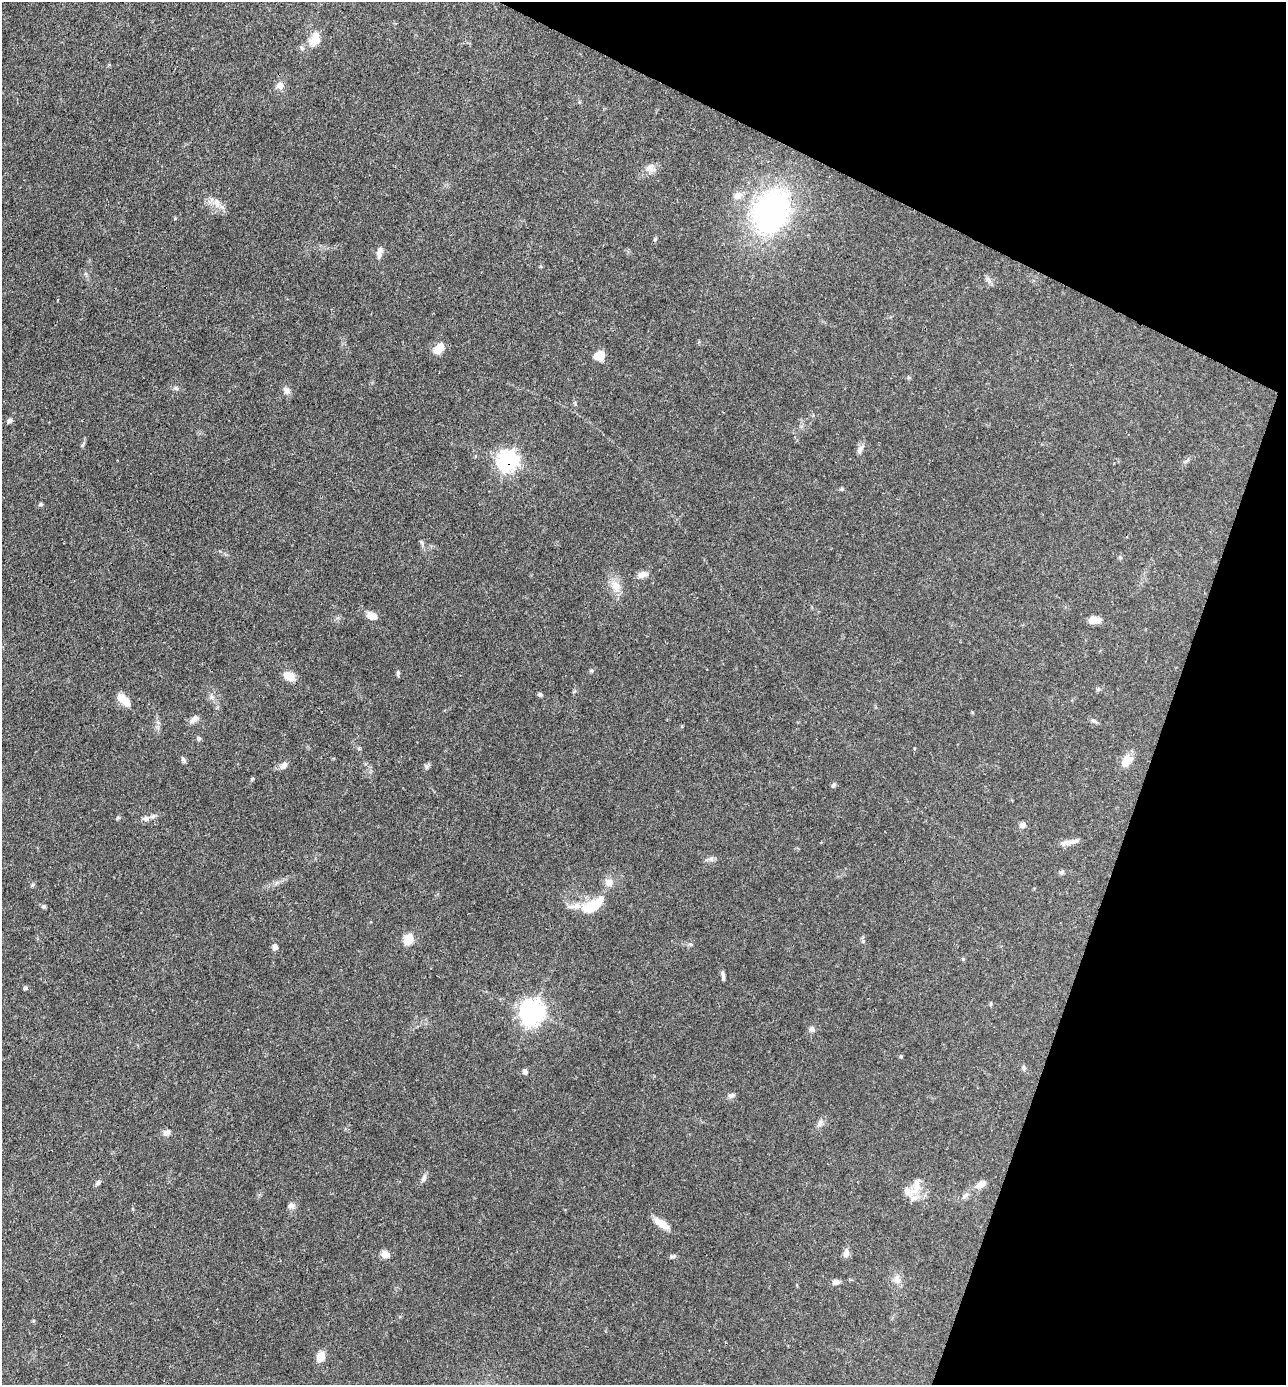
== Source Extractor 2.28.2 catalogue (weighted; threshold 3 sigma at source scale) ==
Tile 8 of 4 x 4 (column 4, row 2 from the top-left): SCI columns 3991-5274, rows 2766-4148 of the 5547 x 5532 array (HDU 1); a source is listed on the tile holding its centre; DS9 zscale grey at full resolution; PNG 1288 x 1387 px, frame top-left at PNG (2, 2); no overlay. Shown black and unused: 19% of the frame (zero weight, under 3 of 4 exposures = <1% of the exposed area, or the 3 px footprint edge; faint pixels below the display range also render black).
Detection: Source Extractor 2.28.2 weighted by HDU 2 'WHT'; one run over the whole footprint, this tile lists its part. Background 0.102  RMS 0.0041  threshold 0.0183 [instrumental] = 3 sigma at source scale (4.5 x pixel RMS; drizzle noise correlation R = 1.50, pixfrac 1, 0.05/0.05 arcsec/px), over >= 5 px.
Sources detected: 73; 2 inside a brighter listed object's ellipse — not listed separately; the other 71 listed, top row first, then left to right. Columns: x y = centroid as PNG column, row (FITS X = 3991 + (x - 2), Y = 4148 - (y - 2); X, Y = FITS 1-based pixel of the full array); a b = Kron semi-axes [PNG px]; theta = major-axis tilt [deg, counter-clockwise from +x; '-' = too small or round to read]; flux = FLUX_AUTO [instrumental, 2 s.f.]
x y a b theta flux
315 39 21 13 69 5.7
280 86 10 8 15 2.4
650 168 14 10 39 3
738 196 11 9 19 2.9
217 203 14 6 -78 2.4
771 211 40 30 61 110
379 252 16 7 77 2.2
989 280 12 3 -41 1
438 348 13 9 51 5.2
599 355 12 9 13 4.9
286 391 10 8 -44 1.9
9 421 7 5 44 0.97
82 445 5 5 - 0.55
860 449 13 6 55 1.7
508 461 9 8 - 160
41 504 5 5 - 0.64
422 544 10 4 -68 0.84
1120 557 6 4 -46 0.53
642 575 12 8 18 2.4
615 586 18 11 -68 4.9
372 616 13 8 -18 3.4
1095 620 14 7 3 3.3
398 673 7 4 -81 0.82
289 676 11 8 -35 6
540 694 6 5 - 0.74
123 699 18 8 -46 5.5
194 719 14 7 50 1.8
1093 720 9 4 -19 0.78
198 738 6 5 - 0.8
183 759 10 5 -63 0.91
1126 761 20 11 47 4.3
284 765 11 7 44 2
252 779 6 4 45 0.48
833 785 7 5 49 0.82
117 818 6 3 71 0.51
145 818 11 6 11 1.7
1023 825 9 7 36 1.5
1064 843 14 7 14 2.3
711 859 7 6 - 1.1
1062 872 8 5 40 0.78
609 883 10 10 - 3.2
593 905 29 12 29 14
44 906 7 5 -1 0.7
409 939 6 6 - 18
863 941 5 4 - 0.53
690 944 6 5 - 0.73
275 947 7 6 - 1.5
963 959 5 4 - 0.44
723 976 11 4 -85 1.1
26 988 6 5 - 0.71
532 1012 10 8 65 270
812 1029 7 7 - 1.4
901 1056 4 4 - 0.44
1023 1068 7 6 - 0.82
525 1071 6 6 - 1.4
731 1095 10 6 16 1.1
820 1123 12 6 55 1.8
166 1132 10 7 24 1.7
424 1178 9 6 71 1.3
98 1183 9 5 46 0.91
981 1184 12 7 31 3
916 1187 26 11 65 5.7
964 1196 9 5 37 1.3
290 1206 10 7 13 1.5
661 1223 18 8 -33 5.4
846 1253 10 6 85 2.2
385 1254 10 8 -16 2.8
671 1256 8 5 -5 0.77
897 1279 12 8 -57 2.4
835 1282 8 6 6 1.7
321 1356 9 7 67 5.8
Overlapping masked pixels (flux is a lower limit): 1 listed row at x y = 508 461
Unlisted compact peaks at least as high as the median listed source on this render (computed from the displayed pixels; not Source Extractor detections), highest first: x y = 32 885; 176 388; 655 239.